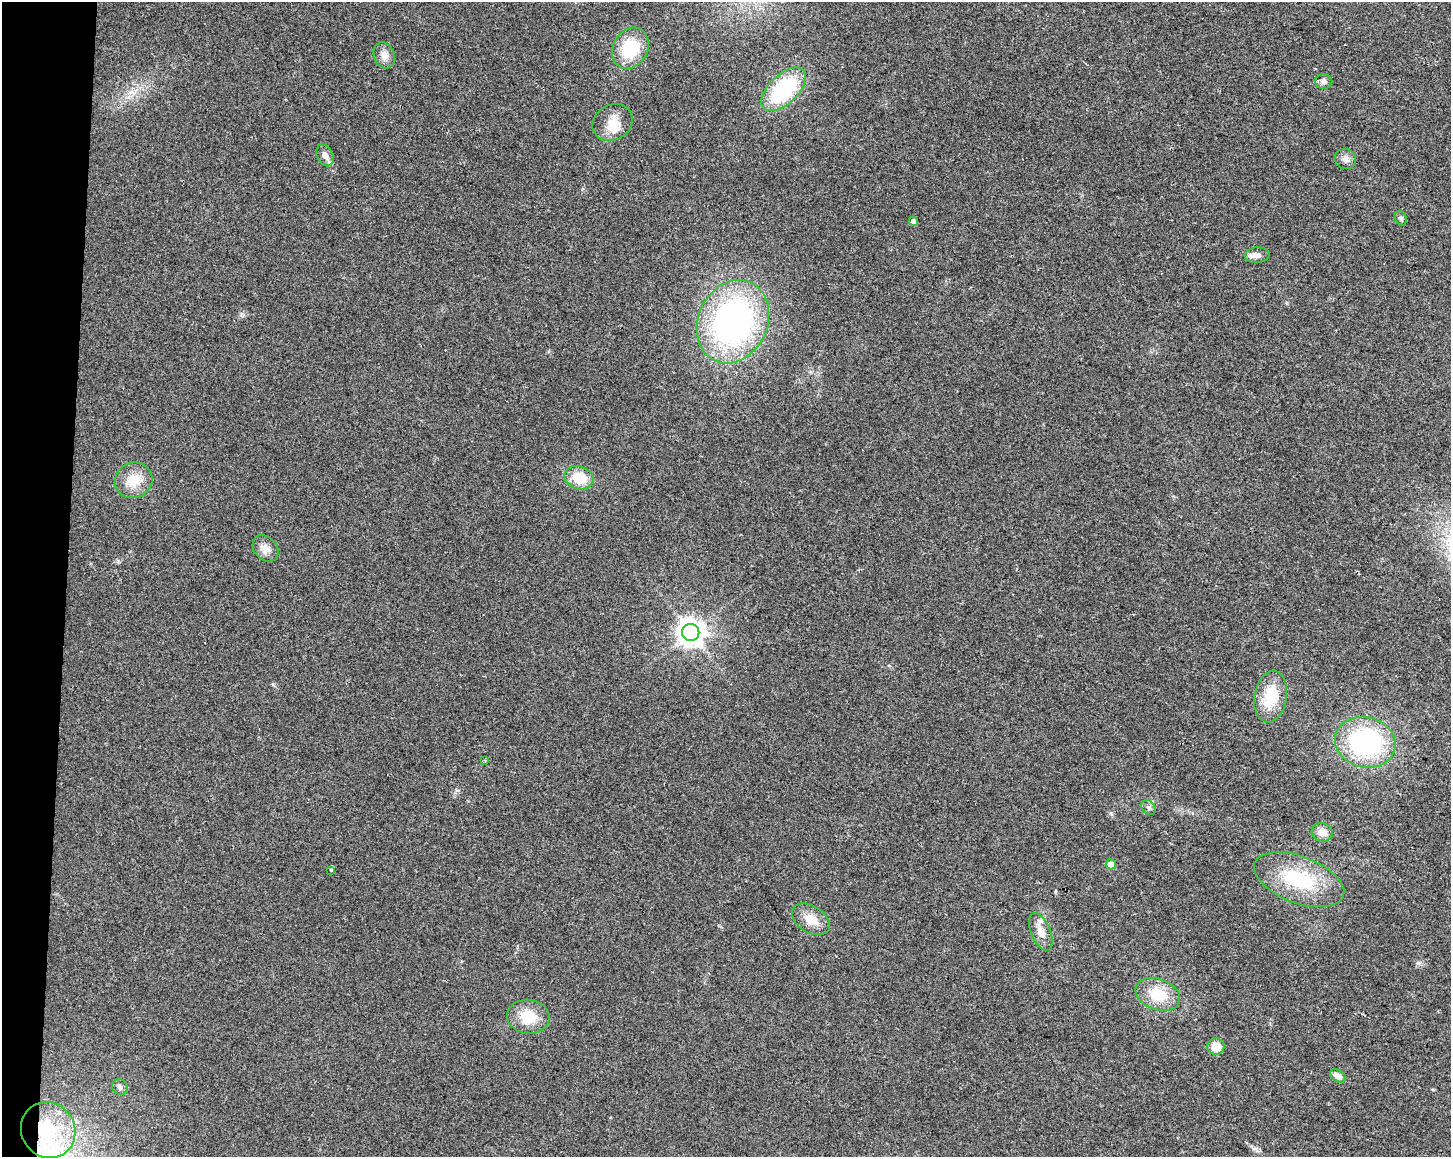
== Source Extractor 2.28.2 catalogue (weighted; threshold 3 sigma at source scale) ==
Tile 7 of 3 x 4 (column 1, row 3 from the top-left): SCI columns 285-1733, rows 1157-2311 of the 4858 x 4630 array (HDU 1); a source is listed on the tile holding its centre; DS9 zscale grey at full resolution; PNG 1453 x 1159 px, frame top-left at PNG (2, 2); each listed source drawn as its Kron ellipse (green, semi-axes under 4 px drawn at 4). Shown black and unused: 4% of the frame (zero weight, under 2 of 3 exposures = <1% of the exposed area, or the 3 px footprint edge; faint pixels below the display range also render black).
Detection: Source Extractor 2.28.2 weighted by HDU 2 'WHT'; one run over the whole footprint, this tile lists its part. Background 0.0467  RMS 0.0067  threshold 0.0301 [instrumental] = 3 sigma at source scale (4.5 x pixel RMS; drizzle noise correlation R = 1.50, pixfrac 1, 0.0396/0.0396 arcsec/px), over >= 5 px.
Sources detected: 34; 1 inside a brighter object's white glare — neither listed nor drawn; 2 inside a brighter listed object's ellipse — not listed separately; the other 31 listed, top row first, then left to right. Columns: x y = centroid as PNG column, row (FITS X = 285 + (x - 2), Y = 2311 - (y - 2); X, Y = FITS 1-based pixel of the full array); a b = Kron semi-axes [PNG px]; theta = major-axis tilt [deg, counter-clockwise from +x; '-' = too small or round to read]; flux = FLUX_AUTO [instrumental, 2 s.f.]
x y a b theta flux
630 48 22 17 60 29
384 55 13 10 -70 5.2
1324 81 8 7 - 2.4
784 89 27 14 44 59
613 122 21 17 33 11
325 155 11 8 -64 3.6
1345 159 11 10 - 3.4
1401 218 7 5 -69 1.2
913 221 5 4 - 4
1257 255 12 7 4 4
733 322 43 34 65 200
579 478 15 11 -19 16
134 480 19 17 25 15
266 548 14 11 -47 5.8
691 632 9 8 - 740
1271 697 26 16 81 23
1365 742 30 25 -15 110
485 760 4 4 - 0.64
1148 807 8 6 -45 2.1
1322 832 11 9 -16 6.4
1111 864 5 4 - 11
331 870 3 3 - 2.5
1299 880 47 23 -21 46
811 919 21 13 -33 11
1041 932 20 9 -67 7.7
1158 994 23 15 -20 21
528 1017 21 17 -7 17
1216 1047 8 8 - 9.5
1338 1076 8 5 -32 4.9
120 1087 8 7 - 2.4
48 1130 28 27 - 44
Overlapping masked pixels (flux is a lower limit): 1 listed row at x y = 48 1130
Unlisted compact peaks at least as high as the median listed source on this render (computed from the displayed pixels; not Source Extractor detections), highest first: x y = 1418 963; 1111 814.